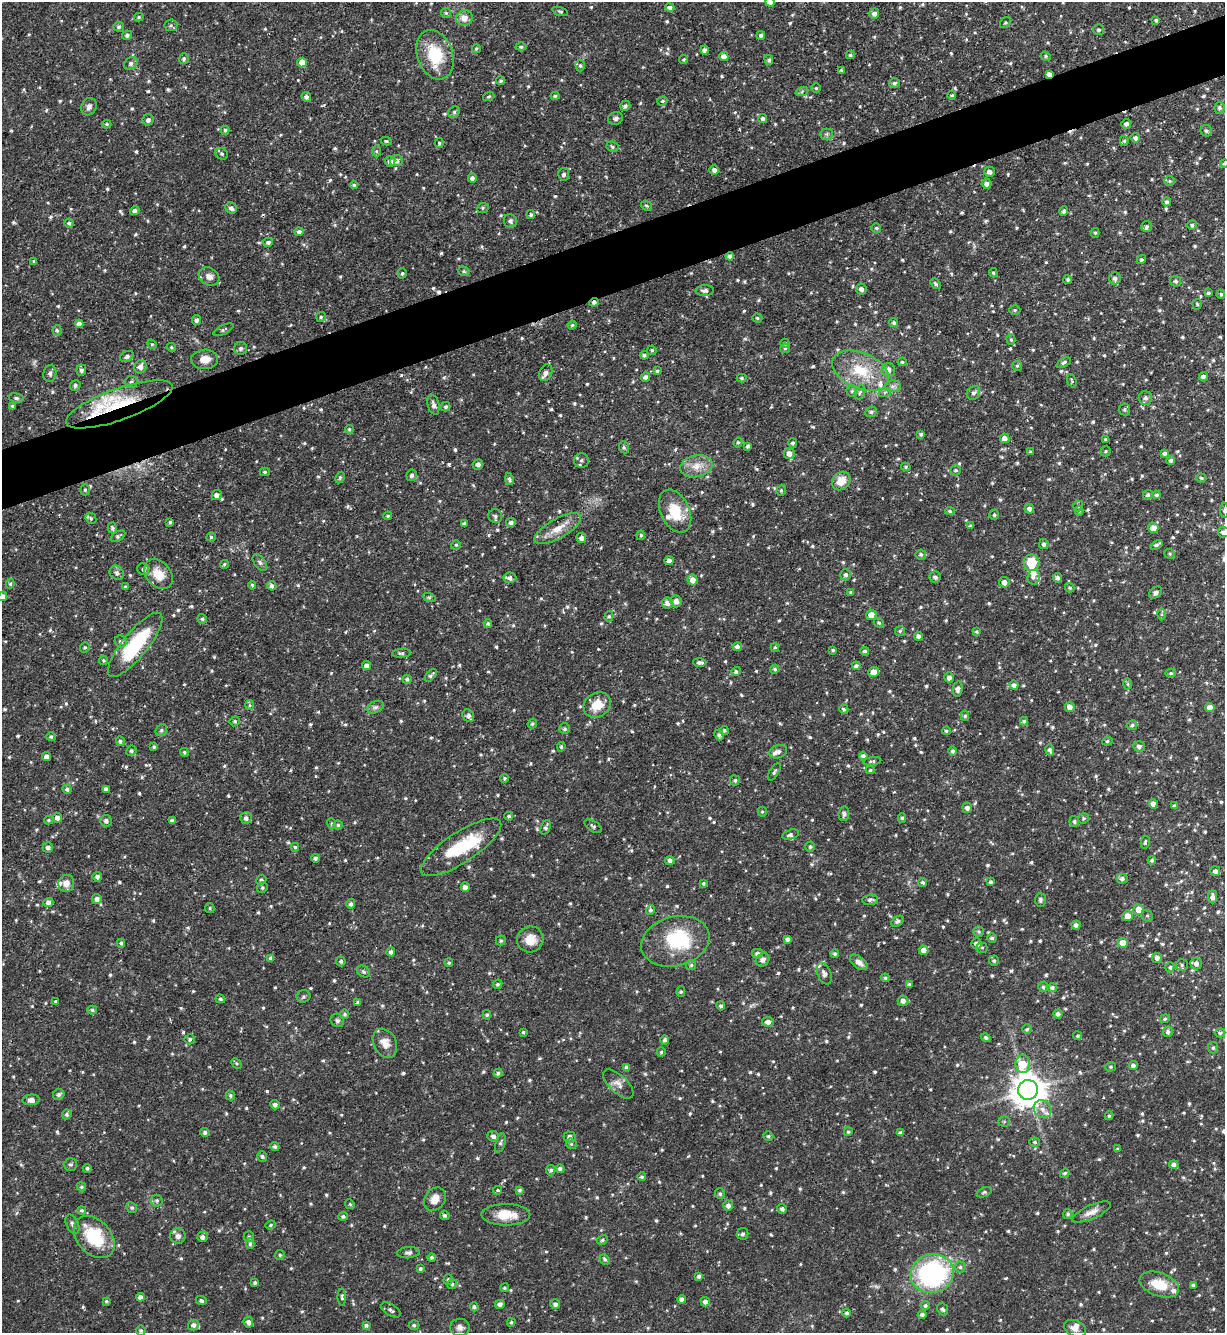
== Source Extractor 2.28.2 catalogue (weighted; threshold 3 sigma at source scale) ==
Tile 10 of 4 x 4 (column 2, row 3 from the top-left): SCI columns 1369-2591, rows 1332-2662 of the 5308 x 5324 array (HDU 1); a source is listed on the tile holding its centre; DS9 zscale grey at full resolution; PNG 1227 x 1335 px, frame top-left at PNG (2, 2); each listed source drawn as its Kron ellipse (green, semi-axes under 4 px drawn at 4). Shown black and unused: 5% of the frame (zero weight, under 2 of 3 exposures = <1% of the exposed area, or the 3 px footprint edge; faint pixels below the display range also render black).
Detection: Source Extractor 2.28.2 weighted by HDU 2 'WHT'; one run over the whole footprint, this tile lists its part. Background 0.0643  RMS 0.0054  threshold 0.0245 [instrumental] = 3 sigma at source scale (4.5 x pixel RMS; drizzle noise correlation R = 1.50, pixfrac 1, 0.05/0.05 arcsec/px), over >= 5 px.
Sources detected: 999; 2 inside a brighter object's white glare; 3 cosmic-ray / hot-pixel residue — neither listed nor drawn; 18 inside a brighter listed object's ellipse — not listed separately; of the other 976, all 500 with FLUX_AUTO >= 0.78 (the completeness limit of this list) listed and drawn (476 fainter detections not listed), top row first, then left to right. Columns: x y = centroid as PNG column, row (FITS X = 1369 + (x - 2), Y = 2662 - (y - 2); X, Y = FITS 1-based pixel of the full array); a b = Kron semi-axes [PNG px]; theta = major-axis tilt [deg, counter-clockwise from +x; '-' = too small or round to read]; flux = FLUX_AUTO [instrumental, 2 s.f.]
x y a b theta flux
770 2 5 5 - 5.2
670 7 4 4 - 1.9
560 11 8 4 -18 0.9
446 13 5 5 - 0.82
874 13 5 5 - 2.1
139 17 5 4 - 0.82
464 18 8 8 - 4.9
1156 20 4 4 - 0.95
1005 23 6 5 - 0.81
171 25 6 6 - 1.1
119 27 5 5 - 0.99
1099 30 5 5 - 1.1
127 35 5 4 - 1.3
761 35 4 4 - 1.3
521 47 5 4 - 1
476 48 4 4 - 0.83
704 50 4 4 - 1.7
435 55 25 17 -71 22
850 55 4 4 - 0.84
724 56 5 4 - 3.1
1046 56 5 4 - 0.82
184 59 5 5 - 1.3
684 59 4 4 - 0.83
769 60 5 4 - 1.2
131 63 7 6 - 1.6
302 63 5 5 - 4.9
580 66 6 4 -88 0.88
841 70 4 3 - 0.79
1049 74 4 4 - 2.6
501 81 4 4 - 0.93
894 83 5 5 - 1.3
816 88 5 4 - 0.81
802 91 6 4 21 0.94
952 95 4 4 - 0.87
489 96 6 4 18 0.79
555 96 4 4 - 0.9
306 97 5 4 - 1.6
663 101 5 4 - 0.79
625 106 5 4 - 1.3
89 107 9 7 67 2.2
1219 108 5 5 - 1.5
454 112 6 5 - 1
616 118 7 6 - 1.5
763 119 4 4 - 1.7
148 120 6 5 - 1.8
107 124 4 4 - 0.81
1126 124 5 4 - 1.9
225 130 4 4 - 1
1206 131 6 5 - 1.2
826 134 6 5 - 1.1
1135 138 5 4 - 1.6
386 141 5 4 - 1
1124 141 5 4 - 0.85
439 143 5 4 - 1
612 147 6 5 - 1
376 151 6 4 -89 0.89
222 154 6 5 - 1.1
390 161 5 5 - 2.5
396 161 6 5 - 2.3
1224 163 4 4 - 0.82
714 170 5 5 - 2.2
989 172 5 5 - 2.4
564 174 6 5 - 1.5
472 178 4 4 - 1.9
1170 181 5 5 - 0.85
987 184 5 4 - 2.3
354 185 4 4 - 0.82
1167 202 4 4 - 1.2
646 206 6 4 -40 0.82
231 208 6 5 - 2
483 208 6 5 - 0.89
135 211 5 4 - 2
1064 211 5 4 - 1.3
531 215 4 4 - 1.1
510 221 7 6 - 1.4
69 223 4 4 - 0.97
1192 225 5 4 - 1.1
1147 227 5 5 - 1.2
876 228 5 5 - 0.91
299 232 4 4 - 1.5
1095 233 5 4 - 0.79
268 242 5 4 - 1.5
730 256 4 4 - 1.7
1141 260 5 4 - 0.8
34 261 4 3 - 0.88
464 271 6 4 -22 0.84
402 273 5 4 - 1
993 273 4 4 - 0.82
209 277 11 8 -27 3.5
1115 278 6 6 - 2.2
1068 280 4 4 - 0.89
1176 281 5 5 - 1.2
936 284 6 3 -49 0.79
861 289 5 5 - 2.2
705 291 9 5 3 1.8
1208 293 3 3 - 0.81
1221 294 4 4 - 1
594 302 5 4 - 1.8
1197 304 5 4 - 0.86
1015 310 5 4 - 0.84
321 317 5 5 - 0.92
757 318 5 4 - 0.97
196 320 5 3 - 1.7
894 323 4 4 - 1.1
79 324 4 4 - 2
572 325 4 4 - 0.9
57 330 5 4 - 1.2
223 330 11 4 26 1.1
1011 340 5 4 - 0.91
785 343 4 4 - 0.87
152 344 5 4 - 0.82
171 347 5 4 - 0.8
241 348 6 6 - 1.7
785 348 5 4 - 0.99
652 350 5 4 - 0.89
644 355 4 4 - 1.2
127 356 7 5 28 1.6
205 359 13 10 3 5.1
902 362 4 4 - 0.79
1064 363 8 4 28 1.2
1017 366 5 5 - 0.81
140 367 7 6 - 2.9
81 370 5 5 - 1.6
888 370 7 7 - 2.8
657 371 4 4 - 0.89
861 371 30 18 -24 21
50 373 8 6 79 1.6
546 373 9 6 68 2.8
645 377 4 4 - 2.1
1203 377 4 4 - 1.9
742 378 5 4 - 0.81
1072 381 7 4 -71 0.8
131 382 6 6 - 1.4
75 385 5 5 - 1.4
892 386 8 5 8 1.7
852 391 5 5 - 1.1
860 392 7 5 70 1.3
885 392 6 4 18 0.78
973 393 7 6 - 1.8
16 398 7 5 -10 1.1
1145 398 7 6 - 1.8
119 404 56 16 20 33
433 405 10 6 -75 2
12 406 4 4 - 0.82
446 407 5 4 - 1.1
1124 409 6 6 - 1
871 412 6 5 - 1.4
349 429 4 4 - 0.9
921 434 4 3 - 1
1005 438 5 5 - 3.8
1106 439 4 4 - 0.84
738 442 5 4 - 0.94
793 443 4 4 - 1.1
748 446 3 3 - 1.1
624 447 6 4 -68 0.86
1105 451 5 5 - 0.81
1031 452 3 3 - 1.1
789 453 6 5 - 3.6
1165 453 4 4 - 1.4
581 460 7 7 - 1.8
1171 460 4 4 - 1.5
478 464 5 5 - 2.1
696 466 16 11 12 6.6
906 467 5 4 - 0.84
956 470 5 5 - 1.1
265 472 5 4 - 0.94
412 475 6 5 - 1.7
340 478 6 4 63 0.93
1201 478 5 4 - 0.9
509 479 6 4 -78 1.3
841 481 10 8 45 7.2
85 490 5 5 - 0.89
781 490 6 4 70 0.87
217 495 5 5 - 1.8
1148 495 5 4 - 1.2
1157 495 4 3 - 0.94
1078 506 5 5 - 0.86
1029 509 5 5 - 2
1224 510 7 3 89 0.87
675 511 23 14 -64 16
950 511 4 4 - 0.78
1079 511 5 4 - 0.88
994 515 5 5 - 0.85
388 516 4 4 - 0.87
495 516 7 7 - 1.7
91 518 6 5 - 1
170 522 4 3 - 0.86
511 522 5 4 - 1.9
464 524 4 3 - 1.4
970 526 4 4 - 0.94
112 528 6 4 -76 1.1
1153 528 5 5 - 5.2
558 529 26 10 29 8
1223 532 5 5 - 2
641 535 5 4 - 0.9
118 536 8 4 31 1.2
211 537 4 4 - 1
581 538 5 5 - 2.1
1044 544 5 4 - 1.5
456 545 5 5 - 0.83
1157 545 6 4 35 1.5
1169 554 5 5 - 0.83
921 555 5 5 - 1.2
669 561 4 4 - 2.2
260 562 9 5 -52 1.4
1031 563 8 8 - 13
224 564 4 3 - 0.86
143 569 6 5 - 1.1
117 573 7 6 - 1.6
158 574 17 12 -49 9.1
846 575 6 5 - 1.5
935 577 6 5 - 1.6
1033 577 7 6 - 1.9
510 578 6 5 - 2
1058 578 4 4 - 1.8
693 580 5 5 - 3.9
1004 582 5 5 - 2.8
10 584 5 4 - 0.85
252 585 4 3 - 0.85
272 586 5 4 - 1.6
125 587 4 4 - 0.79
1070 588 5 4 - 0.84
851 592 4 4 - 0.81
1156 593 7 5 38 1.8
3 596 5 4 - 2.5
429 597 7 4 -19 0.9
676 601 6 5 - 2.4
667 603 6 5 - 3
1161 614 6 4 89 0.81
871 615 5 5 - 4.6
609 616 5 4 - 0.84
202 619 5 4 - 0.99
879 623 5 4 - 0.98
488 624 4 4 - 0.95
900 631 5 5 - 0.8
976 632 4 4 - 0.89
918 636 4 4 - 1.5
121 641 6 5 - 1.4
135 645 40 12 51 38
85 647 5 4 - 0.88
737 647 4 4 - 2.1
775 647 4 4 - 0.81
833 650 4 4 - 0.93
865 651 4 4 - 0.94
401 653 9 4 3 1.1
103 660 5 4 - 0.82
700 662 6 4 -2 1.6
366 666 4 4 - 2.2
856 666 4 4 - 1.3
775 669 4 4 - 0.97
736 672 5 4 - 1.3
874 672 5 4 - 5.9
1171 673 5 4 - 0.79
431 675 8 4 48 1.4
949 677 5 4 - 2.2
407 679 4 4 - 1.2
1128 684 6 4 -89 0.85
1014 685 4 4 - 1.7
958 689 7 5 80 2.4
250 705 5 4 - 0.78
597 705 14 12 36 9.4
375 707 9 5 25 1.5
1070 707 5 5 - 3.7
1210 707 5 4 - 3.8
844 709 5 4 - 0.86
468 716 7 5 -54 1.9
965 716 5 4 - 0.93
235 721 5 5 - 1
1024 721 4 4 - 0.95
532 724 5 4 - 0.96
1132 725 5 4 - 1.1
565 729 5 5 - 0.94
161 730 6 5 - 0.99
724 730 4 4 - 0.94
946 731 4 4 - 0.81
719 735 5 4 - 1.2
51 737 4 4 - 0.98
120 741 5 4 - 1.1
1107 741 5 4 - 0.8
1139 746 6 5 - 1.9
154 747 4 4 - 0.87
561 747 5 3 - 0.87
1050 750 6 4 -79 1.7
131 751 5 5 - 1.1
953 751 4 4 - 1.3
184 752 4 4 - 0.92
778 752 9 6 19 1.9
863 756 4 4 - 2
47 757 4 4 - 2.8
872 761 9 4 8 1
870 770 5 4 - 0.8
774 772 10 4 58 1.3
505 778 4 4 - 0.79
735 780 5 5 - 1.2
67 789 4 4 - 1.1
106 789 4 4 - 1.6
1153 804 5 4 - 2.8
1174 806 4 3 - 1
967 808 5 5 - 2
762 812 5 4 - 0.78
844 814 7 5 83 1.4
509 816 4 4 - 1.1
57 818 5 5 - 2.3
246 818 5 5 - 1.7
902 818 5 4 - 0.79
1083 818 5 5 - 0.79
49 820 5 4 - 0.85
106 821 6 5 - 1.8
172 821 4 4 - 1.7
1074 821 5 4 - 1
331 824 5 4 - 0.79
338 825 4 4 - 0.82
593 826 9 5 -34 1.1
546 827 8 4 69 1.4
791 834 8 4 17 1.4
1145 842 6 3 77 0.9
48 847 5 5 - 1.7
295 847 4 3 - 0.95
461 847 47 15 33 28
810 847 5 4 - 0.95
316 858 4 4 - 1.3
670 860 5 4 - 1.8
1152 860 4 4 - 0.89
1215 871 5 5 - 2
97 877 5 4 - 1.6
1122 879 5 5 - 1.5
261 880 5 4 - 1.1
923 882 4 4 - 0.89
990 882 4 4 - 1.2
66 883 9 8 - 4
703 883 4 4 - 0.84
465 887 5 4 - 2.6
262 888 5 5 - 0.96
1213 897 6 4 -89 2.2
97 899 5 5 - 2
870 900 8 5 5 1.5
1040 900 7 5 -87 1.1
48 902 5 4 - 1.9
351 904 5 4 - 1.4
210 908 5 4 - 0.8
1139 909 5 5 - 5.2
650 910 5 4 - 1.2
1127 916 5 5 - 4.9
1147 916 6 5 - 1.2
898 921 7 4 38 1.2
1076 925 4 4 - 1.7
979 931 5 5 - 0.96
992 938 4 4 - 1.2
530 939 13 13 - 7.2
787 939 4 4 - 1.5
501 941 5 5 - 0.79
675 941 35 24 15 37
121 943 4 4 - 0.85
976 943 5 5 - 2.1
1123 943 5 5 - 6.6
982 948 5 5 - 0.78
924 950 5 4 - 4
391 952 4 4 - 1.6
758 953 6 5 - 2
835 954 4 4 - 1.2
271 958 4 4 - 1.6
1157 958 5 5 - 2
763 960 7 6 - 2.4
341 961 5 4 - 1.2
994 961 5 5 - 1.1
859 962 10 5 -38 2.8
449 963 4 4 - 0.89
1196 964 6 5 - 2
691 965 5 5 - 0.95
1182 965 6 6 - 1.1
1170 967 5 4 - 1.1
363 972 7 5 -34 0.99
824 974 11 6 -69 2.4
885 978 4 4 - 0.99
498 984 5 4 - 0.96
909 985 4 4 - 1.2
1043 987 5 5 - 1.1
1052 988 5 4 - 1.4
681 992 5 4 - 0.84
303 996 7 6 - 1.2
220 999 5 4 - 1.1
55 1001 3 3 - 0.9
903 1001 5 5 - 2.1
358 1002 4 3 - 1.2
721 1006 4 4 - 1.3
92 1010 5 4 - 0.87
345 1014 4 4 - 0.99
1058 1014 4 4 - 1.8
487 1015 5 4 - 0.78
1165 1019 5 4 - 0.83
337 1020 7 6 - 1.4
768 1022 6 5 - 2.3
1027 1029 5 5 - 0.95
523 1032 3 3 - 0.81
1168 1032 5 5 - 1.5
1220 1033 5 4 - 1.3
1078 1036 4 4 - 0.93
986 1038 5 4 - 1.3
190 1039 5 5 - 1
665 1040 5 4 - 1.3
385 1043 15 11 -62 5.7
1213 1048 5 5 - 1.2
661 1052 4 4 - 0.78
236 1063 6 4 -45 0.83
1023 1064 9 7 88 13
1133 1066 4 4 - 1.9
627 1067 4 4 - 1.7
1111 1067 5 4 - 0.88
498 1073 4 3 - 1.3
618 1084 19 8 -43 3.7
1028 1090 10 10 - 1000
59 1095 6 5 - 1.4
230 1095 5 4 - 1
31 1100 8 5 5 3
275 1105 5 4 - 1.7
1043 1109 9 8 - 3.8
67 1114 5 4 - 1.2
1109 1116 4 3 - 0.87
1004 1122 5 5 - 0.85
205 1132 5 4 - 1.4
848 1132 4 4 - 0.94
901 1133 4 4 - 1.9
493 1136 6 5 - 1.7
768 1136 5 4 - 0.97
570 1137 6 5 - 1.9
1035 1142 5 4 - 0.88
500 1143 10 5 72 1.3
571 1144 6 5 - 0.83
275 1147 4 4 - 1.1
1117 1149 4 3 - 0.79
262 1156 5 5 - 1.1
70 1164 7 6 - 1.1
1174 1165 5 4 - 1.9
87 1168 4 4 - 1.2
560 1169 4 4 - 1.5
551 1170 5 5 - 1.2
1065 1173 5 4 - 0.87
642 1177 4 4 - 1.1
81 1187 5 4 - 0.82
498 1190 5 4 - 1.1
520 1190 3 3 - 1
984 1192 8 4 21 1
720 1194 5 5 - 1.2
435 1199 12 10 53 5.2
157 1201 6 6 - 1.1
350 1204 5 4 - 0.79
728 1206 5 5 - 1.9
132 1208 6 5 - 0.97
782 1209 5 4 - 1.5
82 1210 4 4 - 0.85
1092 1212 21 7 24 4.2
1068 1214 5 4 - 1.1
445 1215 5 4 - 1.2
506 1215 24 10 0 10
343 1216 5 4 - 1.1
72 1224 10 6 -64 1.7
271 1225 5 3 - 0.84
743 1234 6 5 - 1.5
178 1236 7 7 - 2.2
94 1237 24 17 -47 26
202 1237 5 5 - 1.9
249 1237 5 5 - 1
602 1240 5 4 - 1
250 1244 5 4 - 1
408 1253 11 5 4 1.8
280 1255 4 4 - 0.87
432 1258 4 4 - 1.1
605 1259 5 5 - 1.2
960 1267 5 5 - 1.1
420 1269 4 3 - 0.92
932 1274 22 19 15 88
699 1276 4 3 - 1.4
448 1279 5 4 - 0.92
255 1283 4 4 - 1.2
452 1284 5 4 - 1.2
1159 1285 20 11 -20 13
1193 1285 4 3 - 1.1
504 1288 4 4 - 0.81
140 1297 4 4 - 2.2
342 1297 8 4 -88 0.98
682 1299 4 4 - 1.8
106 1301 4 3 - 0.92
201 1301 5 4 - 1.3
705 1302 5 4 - 2.2
500 1304 5 4 - 2.1
555 1304 5 4 - 1.9
925 1306 4 4 - 1.2
474 1307 4 4 - 1.4
943 1309 6 5 - 1.3
391 1310 11 5 -32 1.6
847 1313 4 4 - 1.4
922 1314 5 4 - 1.5
248 1322 5 5 - 2.2
511 1322 4 4 - 0.83
193 1325 5 5 - 2
366 1325 4 3 - 1.1
414 1325 5 5 - 1.1
460 1327 10 8 2 2.4
1075 1328 11 7 -25 3.1
141 1331 5 4 - 1.1
Overlapping masked pixels (flux is a lower limit): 4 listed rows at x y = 1049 74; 730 256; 594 302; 119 404
Isophote crosses this tile's border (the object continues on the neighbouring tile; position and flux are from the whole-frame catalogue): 5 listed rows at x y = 770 2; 1224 163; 1224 510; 1223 532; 3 596